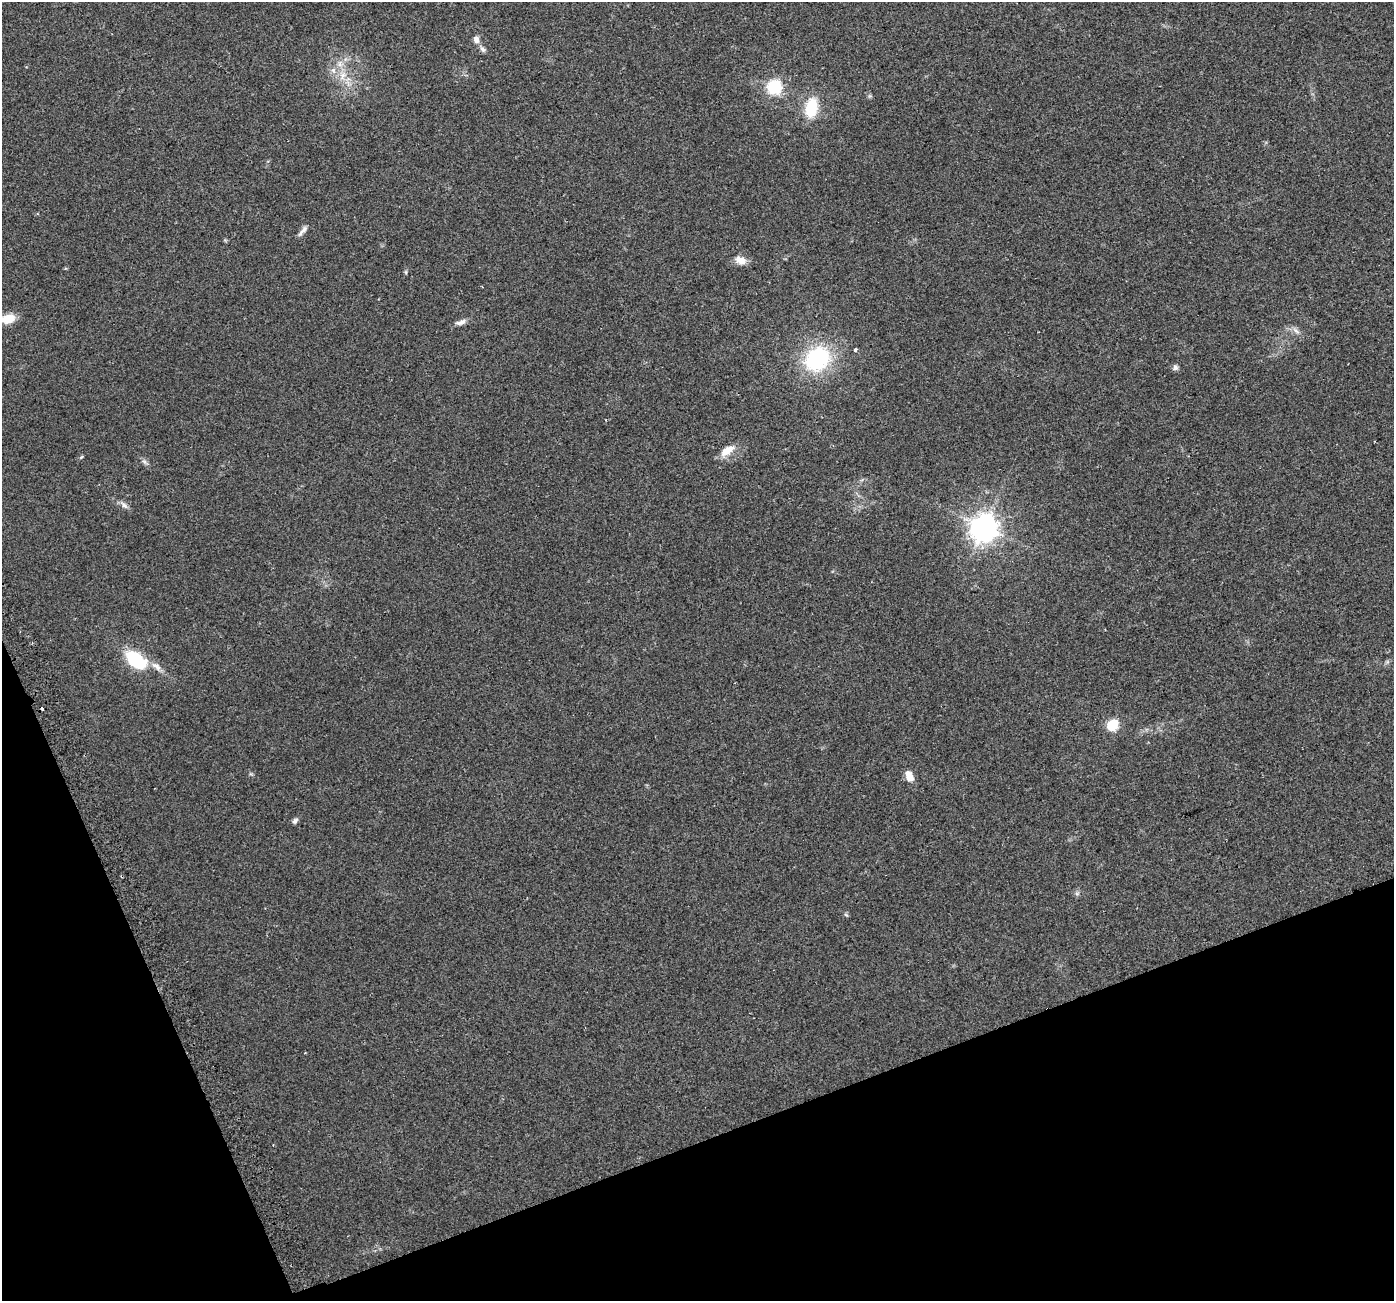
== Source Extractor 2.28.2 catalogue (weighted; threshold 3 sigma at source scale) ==
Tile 14 of 4 x 4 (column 2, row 4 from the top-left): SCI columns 1422-2813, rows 96-1394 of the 5630 x 5441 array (HDU 1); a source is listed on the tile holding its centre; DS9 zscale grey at full resolution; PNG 1396 x 1303 px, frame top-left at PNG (2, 2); no overlay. Shown black and unused: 18% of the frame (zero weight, under 2 of 3 exposures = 2% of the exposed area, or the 3 px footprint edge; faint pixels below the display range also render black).
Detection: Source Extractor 2.28.2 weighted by HDU 2 'WHT'; one run over the whole footprint, this tile lists its part. Background 0.059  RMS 0.0083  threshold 0.0372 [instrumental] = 3 sigma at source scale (4.5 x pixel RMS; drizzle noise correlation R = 1.50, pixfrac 1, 0.0396/0.0396 arcsec/px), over >= 5 px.
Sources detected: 27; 1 cosmic-ray / hot-pixel residue — not listed; the other 26 listed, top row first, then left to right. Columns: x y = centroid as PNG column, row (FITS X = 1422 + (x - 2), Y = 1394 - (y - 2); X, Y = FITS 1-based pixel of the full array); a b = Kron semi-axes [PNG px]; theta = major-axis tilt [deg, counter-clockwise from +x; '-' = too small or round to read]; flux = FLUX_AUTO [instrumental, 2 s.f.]
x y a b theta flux
476 39 8 6 -74 4.3
483 49 9 5 -44 2.4
339 64 7 5 -90 2.5
333 70 7 6 - 2.6
343 75 11 7 67 5.8
774 87 7 6 - 110
811 108 18 11 79 29
303 230 17 5 49 3.3
741 260 15 9 -23 6.9
8 319 14 9 13 14
461 322 14 6 19 3.9
1296 331 11 5 -45 2.9
855 350 4 3 - 1.6
817 359 29 24 38 73
1175 367 8 6 -67 2.3
727 450 18 9 33 10
81 457 5 4 - 0.92
144 461 7 4 -20 1.6
124 505 10 6 -45 3.1
984 527 10 9 - 660
135 659 18 10 -42 59
156 666 16 7 -38 5.6
1112 725 6 6 - 49
909 776 12 7 -67 9.6
295 821 9 6 53 2
846 915 6 4 -19 1.1